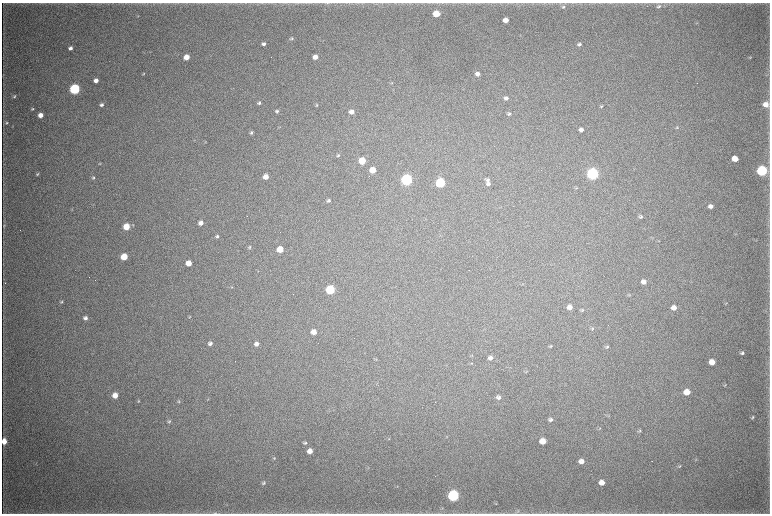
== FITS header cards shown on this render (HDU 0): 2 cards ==
NAXIS1  =                 1536 / length of data axis 1
NAXIS2  =                 1023 / length of data axis 2

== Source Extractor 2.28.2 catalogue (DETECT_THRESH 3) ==
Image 1536 x 1023 px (HDU 0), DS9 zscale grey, zoomed out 1/2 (1 PNG px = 2 x 2 image px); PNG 772 x 516 px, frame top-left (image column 1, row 1022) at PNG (2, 3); no overlay
Background 3790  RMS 35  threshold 104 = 3 sigma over >= 5 px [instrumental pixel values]
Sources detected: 125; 4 cannot appear on this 1/2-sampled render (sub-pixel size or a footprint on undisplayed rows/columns) and are not listed; the other 121 listed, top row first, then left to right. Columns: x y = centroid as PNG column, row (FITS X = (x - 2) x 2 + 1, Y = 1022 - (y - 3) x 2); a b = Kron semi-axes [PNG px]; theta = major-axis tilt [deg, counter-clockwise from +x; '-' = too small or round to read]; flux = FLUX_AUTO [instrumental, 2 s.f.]
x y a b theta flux
327 3 6 2 5 7.1e+03
658 6 6 4 6 1.3e+04
563 7 6 5 - 1.4e+04
436 14 5 4 - 1.7e+05
138 16 3 3 - 4.0e+03
506 20 4 4 - 6.6e+04
291 39 5 3 - 1.1e+04
264 44 4 3 - 2.0e+04
579 44 5 4 - 1.9e+04
70 48 4 3 - 2.4e+04
186 57 4 4 - 8.3e+04
315 57 4 4 - 5.9e+04
750 58 4 2 - 4.5e+03
144 74 4 3 - 7.0e+03
477 74 5 4 - 3.0e+04
3 76 3 2 - 2.8e+03
96 80 4 4 - 4.3e+04
391 83 5 3 - 7.7e+03
75 89 5 5 - 1.2e+06
14 96 4 3 - 8.8e+03
506 98 5 4 - 2.2e+04
259 103 4 4 - 1.4e+04
766 104 5 4 - 5.4e+04
101 105 4 3 - 1.7e+04
317 105 4 4 - 8.6e+03
602 106 5 3 - 8.7e+03
32 109 4 3 - 8.4e+03
277 111 5 4 - 1.4e+04
351 112 5 4 - 3.8e+04
509 114 6 4 13 1.4e+04
40 115 4 4 - 5.7e+04
6 123 5 4 - 1.2e+04
12 126 4 3 - 4.2e+03
279 127 5 2 - 4.8e+03
677 127 5 4 - 1.1e+04
581 130 5 4 - 2.6e+04
251 133 5 3 - 1.2e+04
205 142 4 2 - 3.8e+03
338 155 5 4 - 9.4e+03
735 159 5 4 - 1.0e+05
362 161 5 4 - 1.7e+05
100 164 4 3 - 6.7e+03
373 170 5 4 - 1.1e+05
762 171 5 5 - 1.0e+06
37 174 4 3 - 7.7e+03
592 174 5 5 - 1.9e+06
93 177 4 3 - 9.0e+03
266 177 5 4 - 6.4e+04
406 180 5 5 - 1.6e+06
488 180 6 5 - 1.8e+04
440 183 5 5 - 7.1e+05
488 184 6 4 5 1.6e+04
576 188 3 3 - 4.1e+03
328 201 4 3 - 1.4e+04
710 206 5 5 - 3.1e+04
72 209 4 3 - 4.8e+03
641 217 5 4 - 1.4e+04
201 223 5 4 - 3.7e+04
133 225 5 3 - 7.9e+03
4 226 4 3 - 6.6e+03
126 227 5 4 - 1.4e+05
217 236 4 4 - 1.3e+04
658 241 3 2 - 3.6e+03
249 247 5 4 - 1.1e+04
280 249 5 4 - 1.3e+05
124 257 5 4 - 1.8e+05
188 263 5 4 - 8.6e+04
643 282 5 5 - 4.0e+04
232 287 4 3 - 5.1e+03
330 290 5 5 - 5.1e+05
629 295 4 3 - 6.6e+03
61 302 5 4 - 1.1e+04
726 303 4 3 - 6.2e+03
569 307 6 5 - 4.2e+04
674 308 5 5 - 5.3e+04
582 310 6 4 11 1.0e+04
189 317 4 2 - 5.5e+03
85 318 5 5 - 2.5e+04
592 329 6 4 12 1.0e+04
314 332 5 4 - 5.8e+04
210 343 4 4 - 2.1e+04
256 344 5 5 - 3.1e+04
551 346 4 4 - 7.7e+03
607 347 6 4 16 1.2e+04
742 353 5 4 - 1.6e+04
472 356 3 3 - 4.6e+03
490 358 6 5 - 2.6e+04
376 359 3 3 - 5.9e+03
712 362 5 4 - 8.1e+04
471 363 4 3 - 6.4e+03
526 372 4 3 - 6.6e+03
725 385 4 3 - 4.6e+03
687 392 5 5 - 9.9e+04
115 395 5 5 - 7.2e+04
498 397 6 4 -8 2.1e+04
139 401 4 3 - 5.5e+03
179 401 4 4 - 7.4e+03
609 416 4 3 - 6.4e+03
752 417 5 3 - 1.0e+04
550 419 5 4 - 1.9e+04
169 421 5 4 - 1.1e+04
600 428 4 3 - 6.4e+03
640 431 6 4 29 9.6e+03
389 439 3 2 - 3.1e+03
4 441 5 4 - 7.5e+04
543 441 5 5 - 1.0e+05
305 443 5 4 - 1.2e+04
310 451 5 5 - 4.8e+04
274 458 5 4 - 7.6e+03
696 459 3 2 - 4.1e+03
581 461 5 5 - 4.0e+04
680 466 6 3 54 8.6e+03
368 468 3 2 - 4.2e+03
602 482 5 4 - 5.2e+04
263 483 6 5 - 1.3e+04
397 486 3 2 - 3.3e+03
453 495 6 5 - 1.6e+06
496 503 4 3 - 5.5e+03
442 508 5 2 - 7.0e+03
518 511 7 4 58 1.1e+04
215 513 10 3 1 1.6e+04
At the frame edge (FLAGS 8, measured only in part): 3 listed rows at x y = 327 3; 4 441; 215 513
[4 sub-pixel or undisplayed-footprint detections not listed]